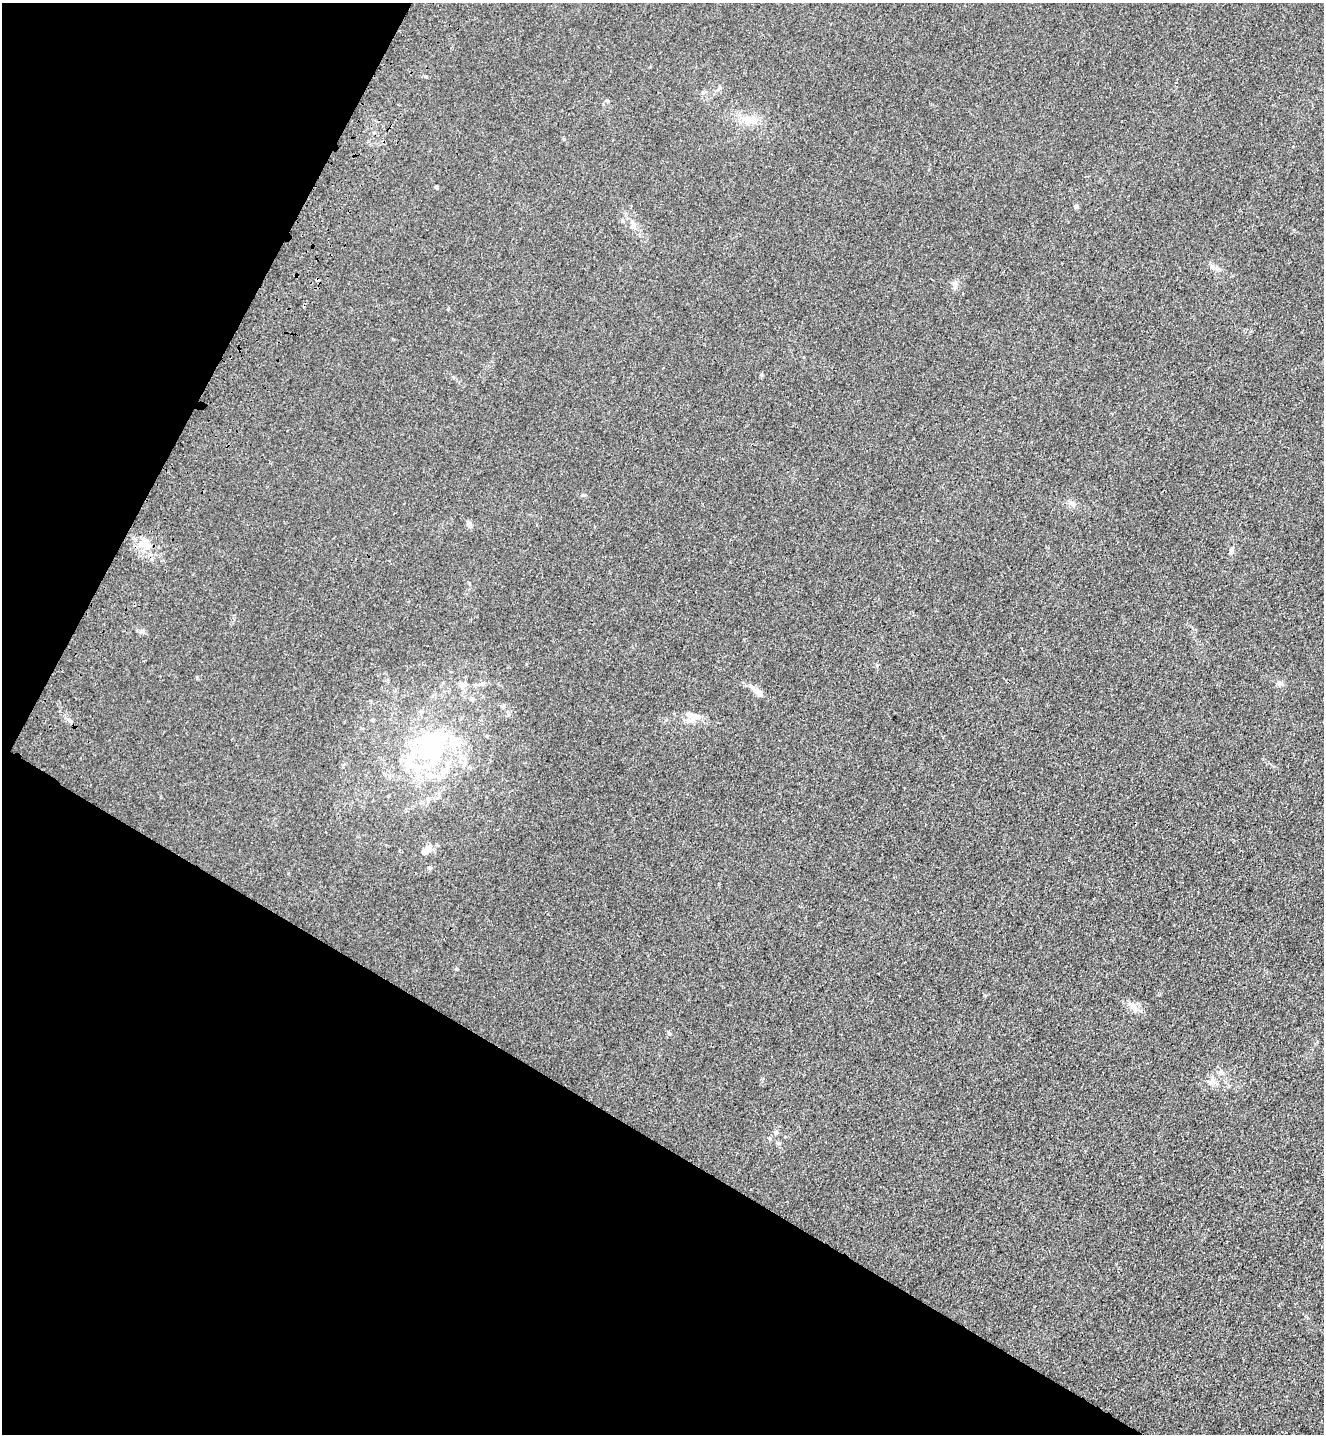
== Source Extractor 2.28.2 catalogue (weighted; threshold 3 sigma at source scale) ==
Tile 9 of 4 x 4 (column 1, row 3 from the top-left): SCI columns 250-1571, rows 1494-2925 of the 5924 x 5851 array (HDU 1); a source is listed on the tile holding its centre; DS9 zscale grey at full resolution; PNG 1326 x 1436 px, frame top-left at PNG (2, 3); no overlay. Shown black and unused: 29% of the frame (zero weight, under 3 of 4 exposures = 6% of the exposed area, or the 3 px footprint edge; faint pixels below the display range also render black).
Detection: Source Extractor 2.28.2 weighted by HDU 2 'WHT'; one run over the whole footprint, this tile lists its part. Background 0.0465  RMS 0.0059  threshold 0.0267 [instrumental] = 3 sigma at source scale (4.5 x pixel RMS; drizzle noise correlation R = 1.50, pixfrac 1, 0.05/0.05 arcsec/px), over >= 5 px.
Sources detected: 34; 1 inside a brighter object's white glare — not listed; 5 inside a brighter listed object's ellipse — not listed separately; the other 28 listed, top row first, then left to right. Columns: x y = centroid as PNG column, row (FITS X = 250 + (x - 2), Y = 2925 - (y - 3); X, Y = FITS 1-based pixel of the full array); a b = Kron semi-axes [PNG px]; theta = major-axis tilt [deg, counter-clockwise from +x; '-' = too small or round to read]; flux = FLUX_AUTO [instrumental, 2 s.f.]
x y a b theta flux
607 101 5 5 - 0.85
749 120 28 9 -4 9.3
437 187 5 4 - 0.82
1076 206 5 5 - 1
623 221 6 4 -58 0.88
633 225 7 6 - 1.8
1213 267 9 7 -33 2.6
317 279 4 4 - 1.3
1072 504 10 7 -40 2.8
469 524 9 6 -66 2.1
147 546 11 7 54 4.2
1232 549 10 5 72 1.7
1280 683 8 7 - 2.2
461 684 10 8 -28 3.4
482 684 9 6 26 2.2
758 692 13 7 -40 4.3
472 699 6 6 - 1.1
693 715 24 8 -17 5.5
432 739 44 32 -15 54
416 769 14 10 -60 8.2
428 800 7 5 89 1.4
426 850 15 8 41 5
429 868 5 5 - 1.4
456 969 5 3 - 0.63
1133 1007 14 9 -59 4.3
669 1033 6 4 -45 0.75
1210 1082 8 6 -12 2
776 1132 6 6 - 1.4
Overlapping masked pixels (flux is a lower limit): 1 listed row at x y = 317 279
Unlisted compact peaks at least as high as the median listed source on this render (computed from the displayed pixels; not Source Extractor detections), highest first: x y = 769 1138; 955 282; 68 719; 584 495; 197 678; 877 665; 564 139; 985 996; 761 375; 425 76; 141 631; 720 88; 526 664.